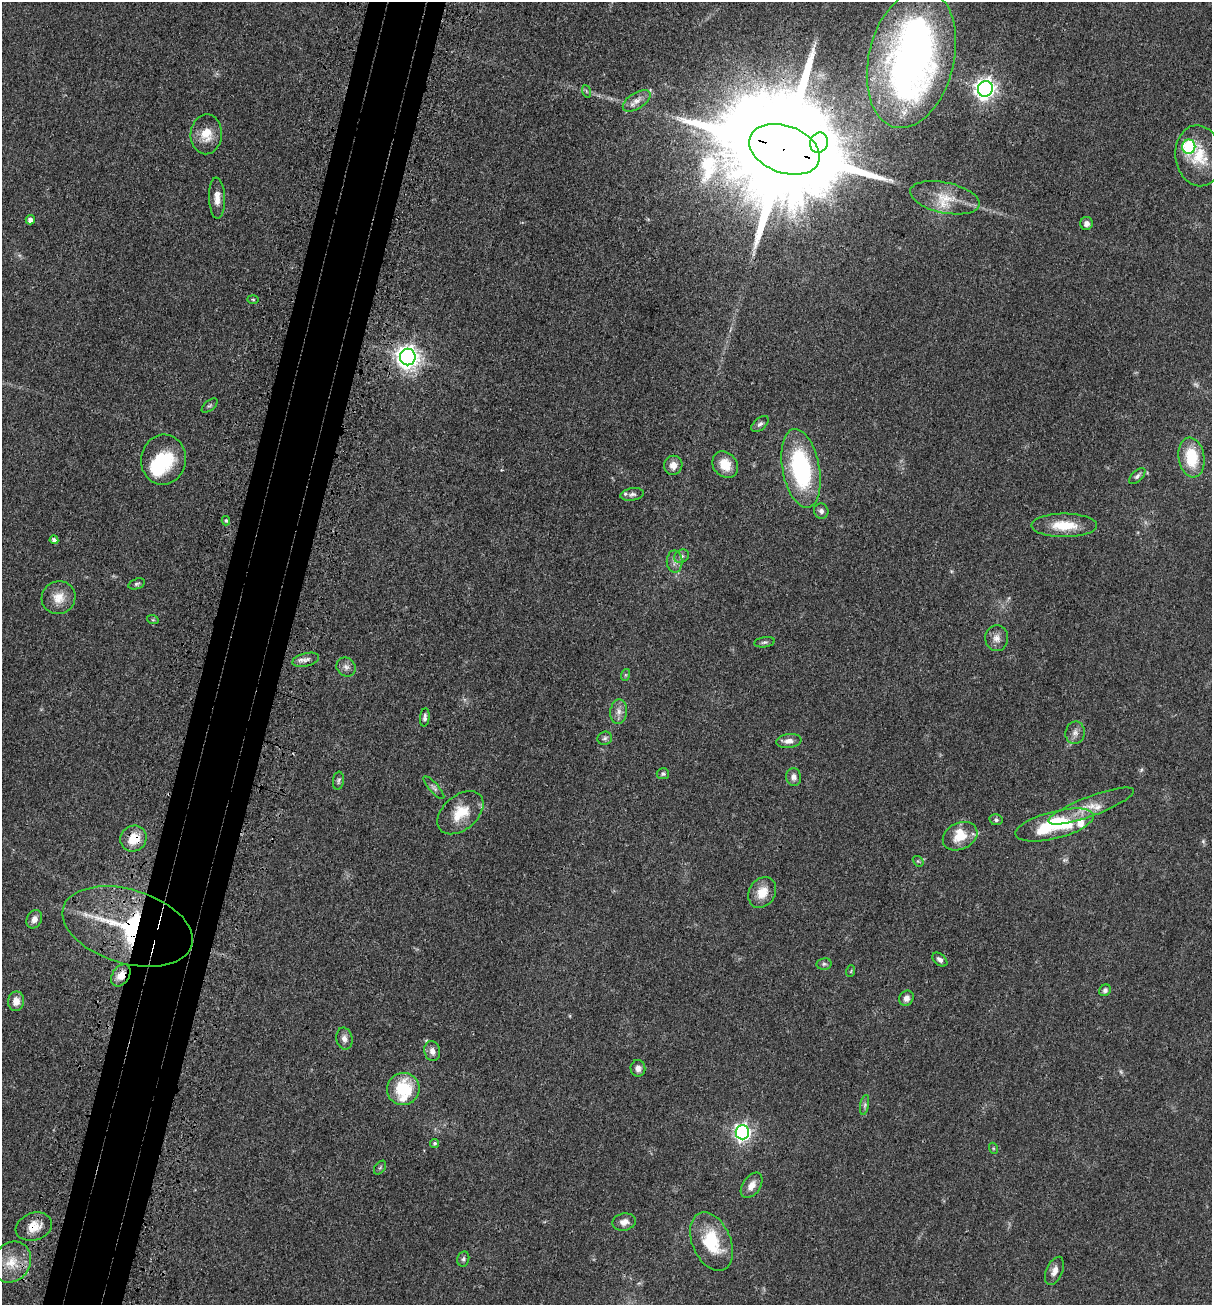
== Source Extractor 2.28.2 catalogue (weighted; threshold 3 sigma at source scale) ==
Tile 7 of 4 x 4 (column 3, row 2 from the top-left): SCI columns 2624-3833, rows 2677-3979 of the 5369 x 5354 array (HDU 1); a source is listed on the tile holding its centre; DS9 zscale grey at full resolution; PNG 1214 x 1307 px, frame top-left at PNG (2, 2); each listed source drawn as its Kron ellipse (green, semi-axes under 4 px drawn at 4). Shown black and unused: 6% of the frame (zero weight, under 3 of 4 exposures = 6% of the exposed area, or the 3 px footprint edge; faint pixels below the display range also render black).
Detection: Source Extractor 2.28.2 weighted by HDU 2 'WHT'; one run over the whole footprint, this tile lists its part. Background 0.0449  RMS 0.005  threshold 0.0225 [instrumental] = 3 sigma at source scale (4.5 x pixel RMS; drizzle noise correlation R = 1.50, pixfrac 1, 0.05/0.05 arcsec/px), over >= 5 px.
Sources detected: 91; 3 too faint to see at this stretch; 2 inside a brighter object's white glare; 1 cosmic-ray / hot-pixel residue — neither listed nor drawn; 5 inside a brighter listed object's ellipse — not listed separately; the other 80 listed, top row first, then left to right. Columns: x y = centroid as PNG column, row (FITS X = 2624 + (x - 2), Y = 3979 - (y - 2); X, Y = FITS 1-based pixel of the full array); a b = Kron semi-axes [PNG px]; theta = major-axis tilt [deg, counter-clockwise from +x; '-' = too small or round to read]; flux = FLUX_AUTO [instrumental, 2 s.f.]
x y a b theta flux
911 59 70 42 76 260
985 89 8 7 - 270
586 91 6 4 -71 0.7
637 101 15 8 32 3.4
206 134 20 15 87 8.5
819 143 10 9 - 440
1189 147 7 6 - 52
784 149 36 23 -20 24000
1199 156 30 23 -82 17
217 198 20 8 -88 4.5
945 198 35 15 -12 14
30 220 5 4 - 2.4
1087 223 6 6 - 2.4
253 299 5 3 - 0.56
408 357 8 8 - 360
210 406 9 5 40 0.98
760 424 10 6 40 1.5
1192 457 20 13 -81 20
163 460 25 22 79 25
673 465 9 9 - 3.9
725 465 14 11 -50 7.6
801 468 40 18 -79 60
1137 476 10 5 44 1.5
632 494 12 6 9 1.6
821 511 8 7 - 1.7
226 521 5 4 - 0.7
1064 525 33 11 0 13
54 540 4 4 - 1.6
682 556 8 6 34 1.4
675 561 11 8 -89 2.4
137 584 8 5 17 1.1
59 598 17 16 - 7.4
153 620 6 3 -18 0.57
997 638 13 11 -88 3.5
764 642 10 5 9 1.2
306 660 14 6 14 2.5
346 667 10 9 - 2.4
625 675 6 4 71 0.62
619 712 12 8 85 3
425 717 9 4 84 1.5
1075 733 11 9 79 2.7
605 738 7 6 - 1.2
789 741 13 7 7 3
663 774 6 5 - 0.95
794 777 9 7 -81 2.3
338 781 9 5 82 1.1
434 788 15 4 -48 1.5
1091 806 45 9 20 9.4
460 813 26 17 41 13
996 820 7 5 -12 1
1055 825 40 13 14 41
960 836 18 13 26 11
133 839 14 12 41 9.5
918 861 6 4 -41 0.69
762 892 16 13 58 8.1
34 919 9 7 65 2.8
127 926 67 37 -17 75
940 960 8 5 -39 1.8
824 964 7 5 11 1.1
851 971 6 3 71 0.51
121 975 12 8 56 5.4
1105 990 6 5 - 1.3
906 998 8 7 - 2.6
16 1001 9 8 - 4.5
344 1038 11 8 -79 2.5
432 1051 10 7 -76 2.9
638 1068 8 7 - 2.6
403 1089 16 16 - 22
865 1105 10 4 79 1.2
742 1132 7 7 - 170
435 1143 5 4 - 0.94
993 1148 5 3 - 0.47
380 1168 8 5 53 0.86
752 1185 14 8 55 4.2
624 1222 12 8 12 2.9
34 1227 18 13 18 7.7
712 1242 31 19 -66 24
463 1259 8 6 77 1.1
12 1262 21 18 56 12
1054 1271 15 8 67 3.3
Overlapping masked pixels (flux is a lower limit): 5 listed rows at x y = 784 149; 133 839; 127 926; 121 975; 34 1227